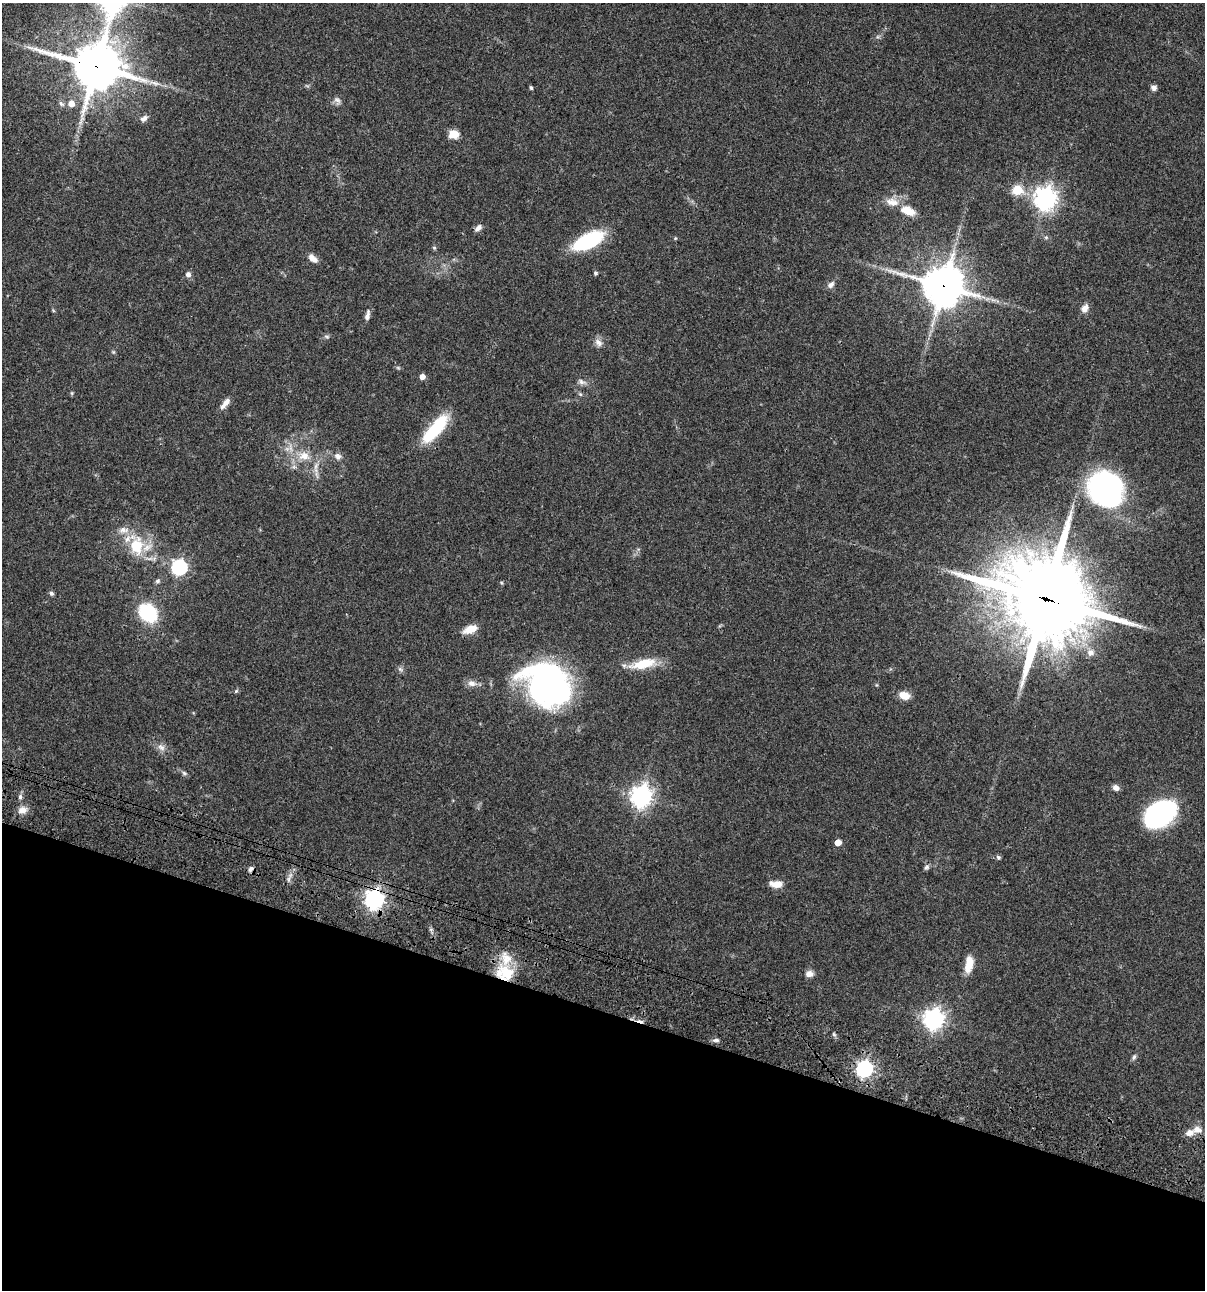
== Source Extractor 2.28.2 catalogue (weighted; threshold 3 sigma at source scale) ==
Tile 15 of 4 x 4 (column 3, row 4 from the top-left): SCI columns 2641-3843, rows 120-1407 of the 5404 x 5390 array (HDU 1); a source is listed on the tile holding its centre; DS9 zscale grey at full resolution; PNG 1207 x 1292 px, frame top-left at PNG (2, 3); no overlay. Shown black and unused: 22% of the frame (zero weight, under 3 of 4 exposures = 9% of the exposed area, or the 3 px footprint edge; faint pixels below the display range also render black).
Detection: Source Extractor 2.28.2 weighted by HDU 2 'WHT'; one run over the whole footprint, this tile lists its part. Background 0.046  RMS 0.0055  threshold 0.0249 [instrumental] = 3 sigma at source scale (4.5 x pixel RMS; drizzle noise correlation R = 1.50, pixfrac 1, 0.05/0.05 arcsec/px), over >= 5 px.
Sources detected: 78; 1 too faint to see at this stretch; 1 cosmic-ray / hot-pixel residue — not listed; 5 inside a brighter listed object's ellipse — not listed separately; the other 71 listed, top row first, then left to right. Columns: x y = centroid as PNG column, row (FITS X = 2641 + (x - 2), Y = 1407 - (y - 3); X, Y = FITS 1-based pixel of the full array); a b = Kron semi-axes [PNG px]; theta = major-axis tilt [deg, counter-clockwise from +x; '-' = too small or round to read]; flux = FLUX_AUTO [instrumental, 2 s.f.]
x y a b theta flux
96 66 17 16 - 1900
1154 87 6 6 - 2
531 88 5 4 - 0.81
337 100 11 7 -48 2
71 103 7 6 - 5
61 104 9 5 -46 1.6
144 119 10 6 36 2.4
454 134 11 9 0 5.6
1017 190 6 5 - 28
1045 198 8 7 - 400
908 211 20 11 -22 7.8
478 228 10 6 40 2.3
1046 237 6 5 - 0.86
675 238 5 4 - 0.52
588 241 26 11 26 54
434 248 6 5 - 0.71
313 258 13 7 -40 3.2
595 273 4 4 - 1.1
188 274 7 6 - 1.9
831 285 11 7 46 2.3
943 286 14 14 - 1300
1085 308 10 7 64 3.6
367 315 13 6 77 2.3
327 336 8 4 -9 0.9
598 343 12 8 -50 2.9
422 376 5 5 - 3.5
582 382 12 6 -25 2
72 393 6 4 -89 0.64
580 394 6 4 -44 0.77
225 403 16 6 51 3.5
435 429 37 12 49 30
304 456 16 11 -2 7.8
338 456 9 8 - 2.6
1106 489 37 32 -48 110
137 546 28 20 84 19
179 567 7 7 - 120
157 581 7 5 3 1.1
51 593 6 5 - 1.1
1046 599 34 31 -30 4700
148 613 13 11 -35 48
470 629 14 8 22 7.6
1090 652 10 10 - 3.3
643 664 32 11 12 14
400 669 8 4 -45 1.1
472 683 13 8 -8 3.2
547 684 45 36 -34 170
236 691 6 4 44 0.7
904 695 12 8 -14 6.1
161 747 12 7 -39 2.8
184 773 7 5 -5 1
1116 788 8 6 -35 2.5
641 796 8 7 - 350
20 797 7 5 -71 1.2
22 810 11 9 14 4
1160 814 29 19 32 89
838 842 5 5 - 5.7
998 857 6 5 - 1.1
926 867 8 5 39 1.2
251 869 8 5 55 1.5
288 879 7 4 89 1.4
776 884 16 8 -4 5
374 899 7 7 - 280
969 964 18 8 80 9.2
505 973 23 18 -14 19
809 974 9 7 3 3
934 1019 8 7 - 310
834 1034 6 5 - 0.85
716 1040 8 5 -8 1.3
1134 1057 9 5 74 1.2
864 1069 7 7 - 160
1189 1133 11 8 17 3.6
Overlapping masked pixels (flux is a lower limit): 6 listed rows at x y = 96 66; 943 286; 1046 599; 251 869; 374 899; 505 973